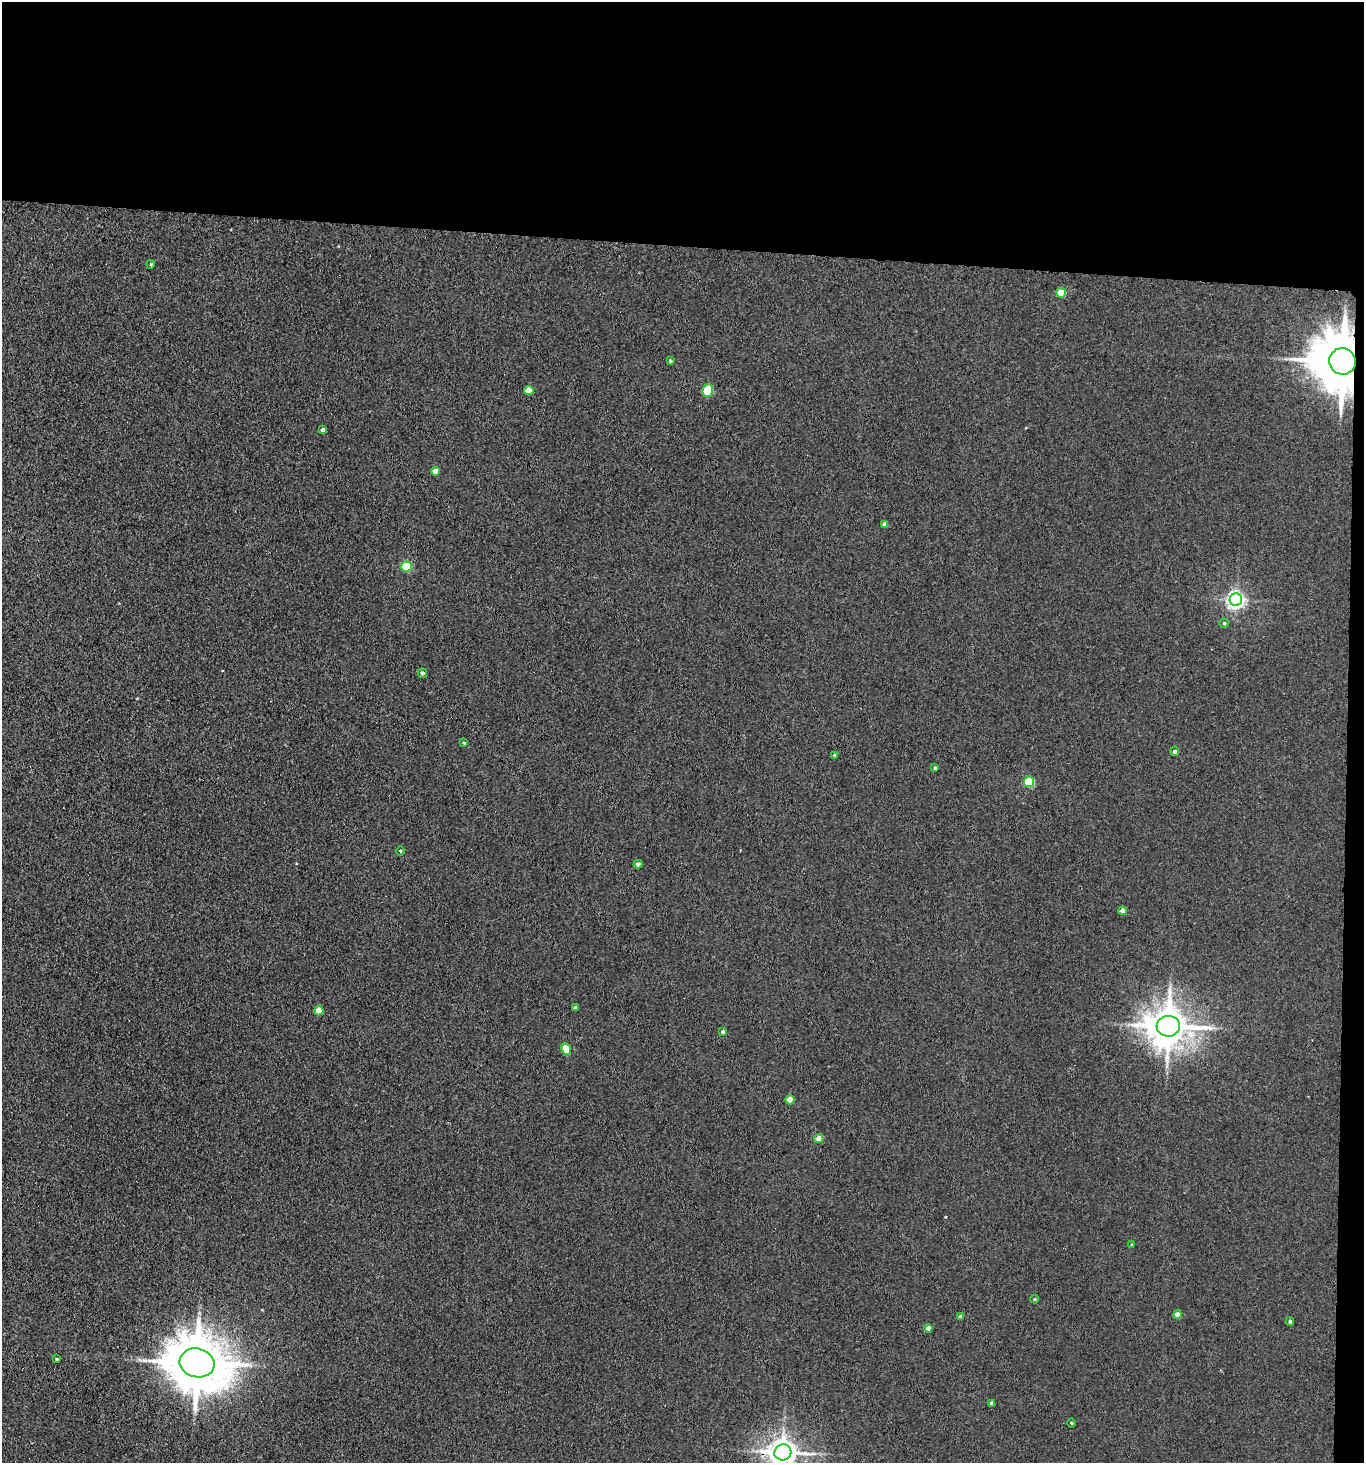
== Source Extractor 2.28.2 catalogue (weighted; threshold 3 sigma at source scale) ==
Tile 3 of 3 x 3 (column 3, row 1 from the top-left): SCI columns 2950-4311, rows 2927-4387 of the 4473 x 4392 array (HDU 1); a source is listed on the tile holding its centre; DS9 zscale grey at full resolution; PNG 1366 x 1465 px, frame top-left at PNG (2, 2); each listed source drawn as its Kron ellipse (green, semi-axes under 4 px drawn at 4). Shown black and unused: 18% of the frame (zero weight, under 3 of 4 exposures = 5% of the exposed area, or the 3 px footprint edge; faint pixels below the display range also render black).
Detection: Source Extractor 2.28.2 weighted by HDU 2 'WHT'; one run over the whole footprint, this tile lists its part. Background 0.042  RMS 0.0062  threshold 0.0278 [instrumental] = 3 sigma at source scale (4.5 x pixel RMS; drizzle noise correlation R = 1.50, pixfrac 1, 0.05/0.05 arcsec/px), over >= 5 px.
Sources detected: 39; all 39 listed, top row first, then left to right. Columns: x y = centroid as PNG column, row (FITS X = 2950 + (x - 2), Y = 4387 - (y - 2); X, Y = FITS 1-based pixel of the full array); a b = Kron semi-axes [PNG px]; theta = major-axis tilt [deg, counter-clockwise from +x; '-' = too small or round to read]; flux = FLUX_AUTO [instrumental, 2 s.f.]
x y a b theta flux
151 264 4 3 - 0.65
1061 293 5 5 - 17
670 361 4 3 - 0.67
1342 361 13 13 - 3900
529 390 4 4 - 8.4
708 390 6 5 - 26
323 430 4 3 - 1.8
435 471 4 4 - 5.3
885 524 4 4 - 3.6
407 567 5 5 - 38
1236 600 6 6 - 250
1224 623 4 4 - 0.89
422 673 5 4 - 1.3
464 743 4 3 - 0.69
1175 752 4 4 - 1.8
834 755 4 3 - 0.67
935 768 4 4 - 0.8
1029 782 5 5 - 43
400 851 5 3 - 0.51
638 864 4 4 - 2.2
1122 911 4 4 - 2.7
576 1008 4 3 - 1.9
319 1011 4 4 - 12
1168 1026 12 10 4 1800
723 1032 4 4 - 1.4
566 1049 6 4 -64 13
790 1100 4 4 - 11
819 1139 4 4 - 6.8
1132 1245 4 3 - 0.62
1035 1299 4 3 - 0.68
1178 1315 4 4 - 5.3
960 1317 4 4 - 2
1290 1322 4 3 - 0.99
928 1328 4 4 - 2.2
57 1359 4 3 - 0.7
197 1363 17 14 -14 3900
992 1403 4 4 - 1.7
1071 1423 5 3 - 0.6
783 1452 8 8 - 810
Overlapping masked pixels (flux is a lower limit): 2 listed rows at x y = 1342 361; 783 1452
Isophote crosses this tile's border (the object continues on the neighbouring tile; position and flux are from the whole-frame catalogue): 1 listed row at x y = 783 1452